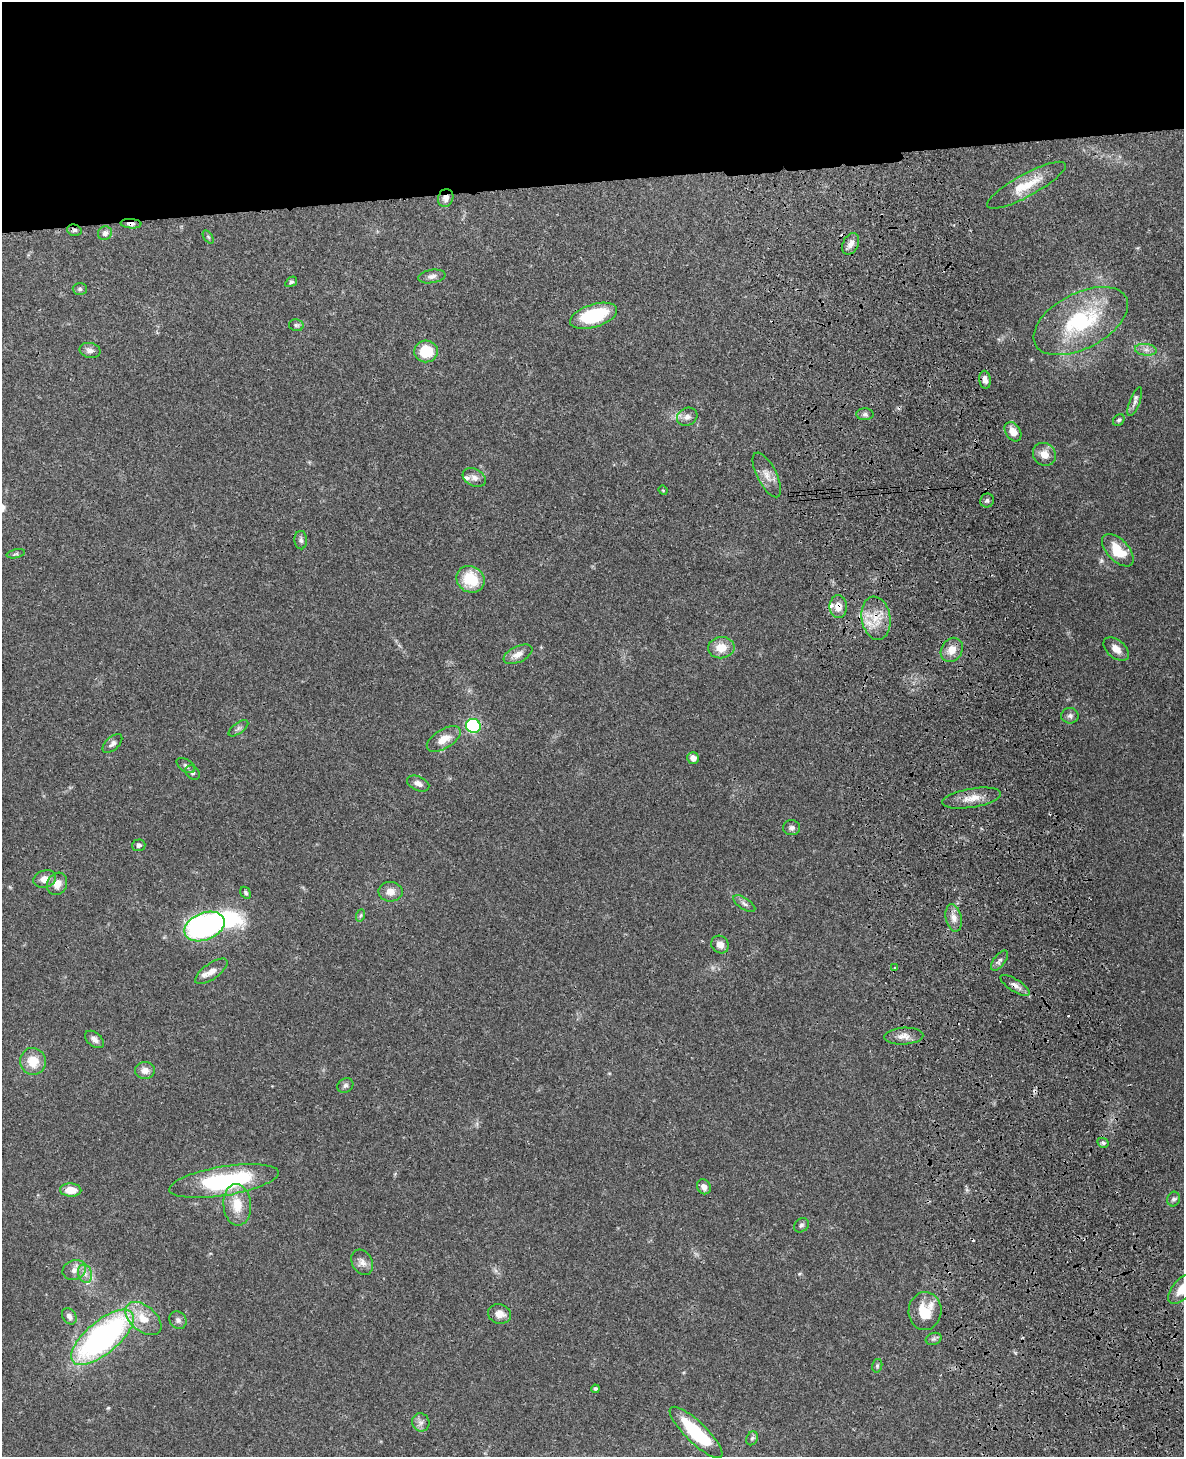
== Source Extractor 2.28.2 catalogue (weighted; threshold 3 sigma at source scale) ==
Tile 2 of 4 x 3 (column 2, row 1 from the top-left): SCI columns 1299-2480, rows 3081-4535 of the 4964 x 4810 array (HDU 1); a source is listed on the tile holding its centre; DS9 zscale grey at full resolution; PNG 1186 x 1459 px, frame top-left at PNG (2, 2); each listed source drawn as its Kron ellipse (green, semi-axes under 4 px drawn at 4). Shown black and unused: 13% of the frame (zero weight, under 3 of 4 exposures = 6% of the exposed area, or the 3 px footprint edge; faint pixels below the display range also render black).
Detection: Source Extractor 2.28.2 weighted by HDU 2 'WHT'; one run over the whole footprint, this tile lists its part. Background 0.0587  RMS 0.0032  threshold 0.0143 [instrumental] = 3 sigma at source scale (4.5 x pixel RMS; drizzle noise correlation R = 1.50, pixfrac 1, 0.05/0.05 arcsec/px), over >= 5 px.
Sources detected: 99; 1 inside a brighter object's white glare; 4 cosmic-ray / hot-pixel residue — neither listed nor drawn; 4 inside a brighter listed object's ellipse — not listed separately; the other 90 listed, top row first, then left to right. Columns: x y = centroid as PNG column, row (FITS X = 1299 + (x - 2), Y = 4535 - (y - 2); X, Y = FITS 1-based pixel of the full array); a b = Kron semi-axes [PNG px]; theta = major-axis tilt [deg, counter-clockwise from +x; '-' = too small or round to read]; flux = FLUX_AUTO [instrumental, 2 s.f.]
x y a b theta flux
1026 185 44 11 28 8.6
446 198 9 7 70 1.9
131 224 10 4 -3 1.3
74 230 7 5 -15 0.71
105 233 7 6 - 1.2
208 237 7 4 -53 0.43
851 244 11 7 64 2
432 276 13 6 9 1.5
291 282 6 4 35 0.64
80 289 7 6 - 0.67
594 316 24 11 17 19
1081 321 51 27 27 30
296 325 7 5 -12 0.68
90 350 10 7 -12 1.4
1146 350 11 6 -7 1.5
426 351 12 11 - 8.8
985 380 9 5 -82 1.9
1135 402 15 5 69 1.3
865 414 8 6 -1 0.93
687 417 10 8 27 1.7
1119 420 6 5 - 0.58
1013 432 10 7 -57 3.2
1044 454 12 11 - 3.3
767 475 24 9 -63 3.3
474 478 12 8 -28 1.8
663 490 5 4 - 0.32
987 501 7 6 - 0.72
301 540 9 6 -88 0.88
1118 550 20 11 -46 7.9
16 554 9 3 13 0.58
470 579 14 13 - 11
838 606 11 8 -89 3.3
876 618 22 14 -81 6.8
721 648 13 10 8 5
1116 649 14 9 -39 2.8
952 650 13 10 58 3.7
518 654 15 8 25 2.6
1070 716 8 8 - 1.1
473 726 7 7 - 28
238 728 11 5 37 0.95
444 739 19 9 31 4.4
112 744 12 6 43 1.3
693 758 6 5 - 2.2
186 766 10 6 -33 0.86
193 773 8 6 -45 0.8
418 783 12 7 -24 1.6
972 798 30 9 10 4.4
791 828 8 7 - 0.97
139 845 7 6 - 0.9
45 879 11 8 18 2.9
57 884 12 9 61 3.2
390 892 12 10 -2 2.6
246 893 6 4 -58 0.61
744 904 13 5 -34 1.1
361 915 6 4 70 0.49
954 918 14 8 -79 2.2
204 927 21 13 22 90
720 944 9 8 - 2.2
999 961 12 5 53 1.1
895 968 3 3 - 0.36
211 971 19 8 35 2.7
1015 985 17 6 -32 1.8
904 1036 19 8 3 2.5
94 1039 11 7 -39 1.5
33 1061 13 13 - 5.8
145 1071 10 8 -1 2.2
345 1085 8 7 - 0.91
1103 1143 6 4 -28 0.74
224 1181 55 14 9 39
704 1187 8 6 -59 1.4
71 1190 10 6 -2 4.6
1173 1199 7 6 - 0.81
237 1205 21 14 -86 7.1
801 1225 8 6 37 0.77
362 1262 13 10 -61 2.1
74 1270 12 9 23 2.2
85 1274 9 7 -73 1.6
1182 1289 18 9 50 5.5
925 1311 19 16 87 8.1
500 1314 12 9 -14 2.8
69 1316 9 6 -56 1.3
143 1318 21 12 -40 6.7
178 1320 9 8 - 1.2
102 1337 38 16 40 95
934 1339 8 6 19 0.73
877 1366 7 5 76 0.56
595 1389 4 4 - 0.53
421 1422 9 8 - 1.5
696 1432 35 10 -44 18
752 1438 7 5 66 0.69
Overlapping masked pixels (flux is a lower limit): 6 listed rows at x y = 446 198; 131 224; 74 230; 838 606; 876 618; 1015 985
Isophote crosses this tile's border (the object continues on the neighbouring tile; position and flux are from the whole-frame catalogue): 1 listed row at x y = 1182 1289